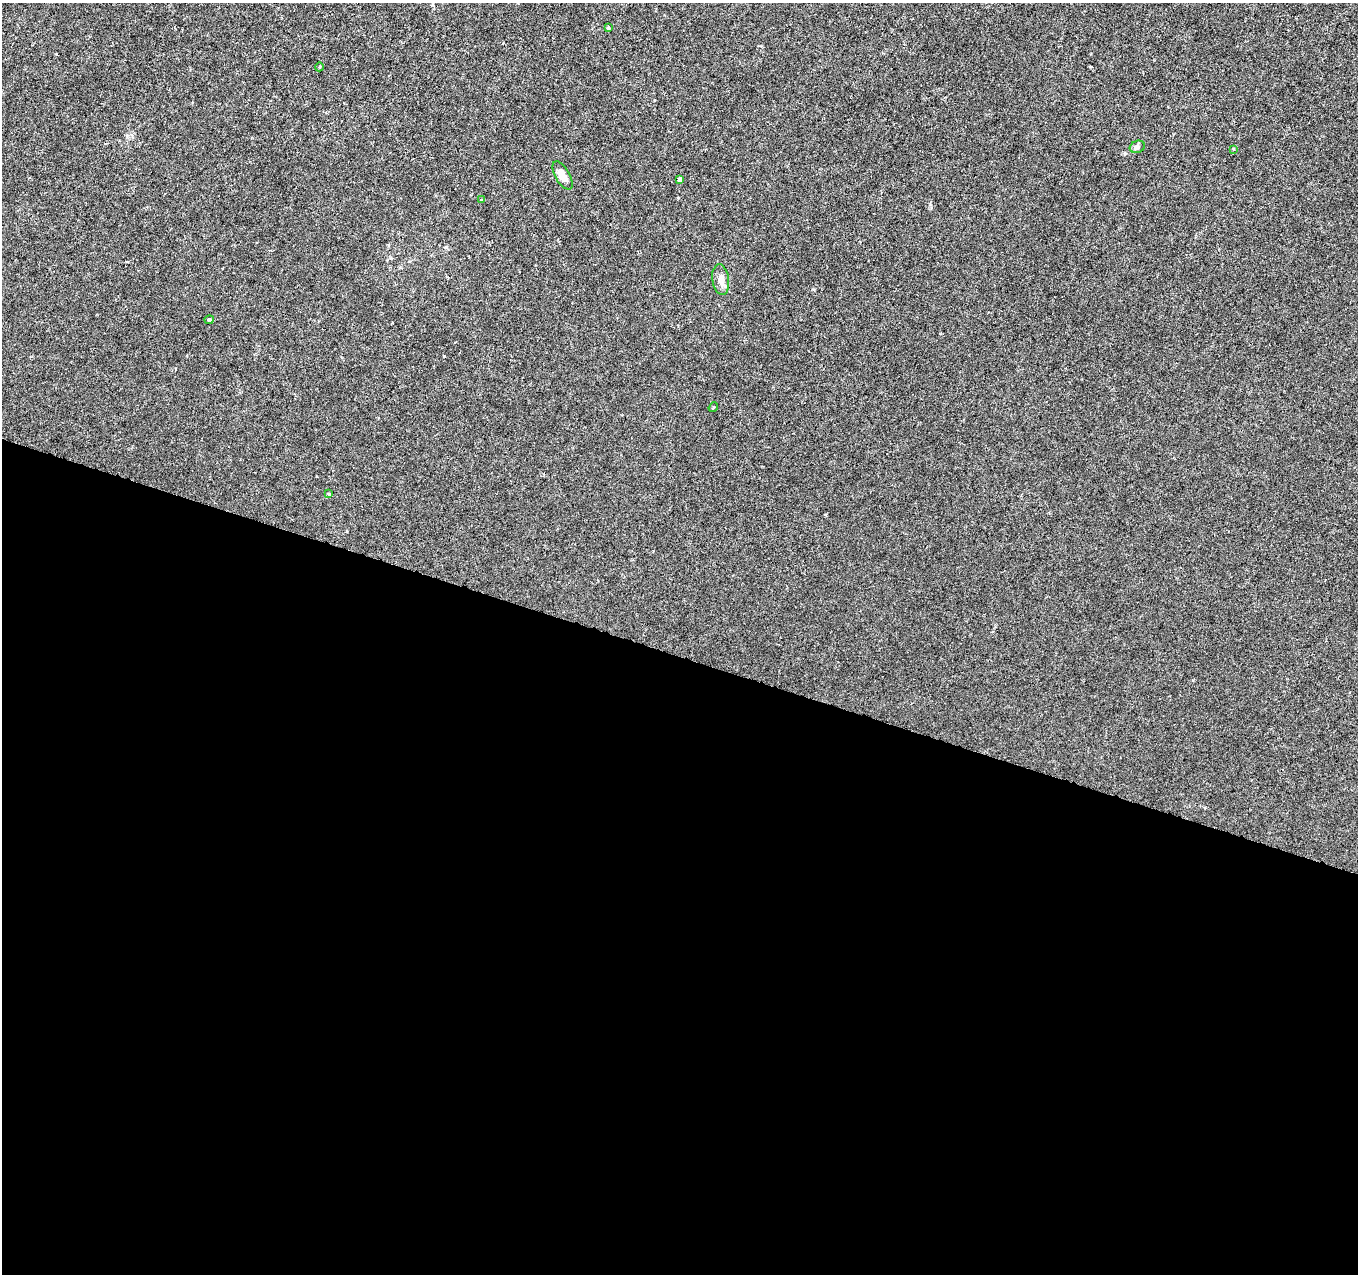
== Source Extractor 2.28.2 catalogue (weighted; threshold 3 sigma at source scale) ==
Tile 14 of 4 x 4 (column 2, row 4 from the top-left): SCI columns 1357-2712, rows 216-1487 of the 5432 x 5583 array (HDU 1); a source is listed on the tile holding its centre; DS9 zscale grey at full resolution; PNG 1360 x 1276 px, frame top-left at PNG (2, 3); each listed source drawn as its Kron ellipse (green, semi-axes under 4 px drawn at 4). Shown black and unused: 49% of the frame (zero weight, under 3 of 6 exposures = <1% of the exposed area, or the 3 px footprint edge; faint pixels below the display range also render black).
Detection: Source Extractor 2.28.2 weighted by HDU 2 'WHT'; one run over the whole footprint, this tile lists its part. Background -1.38e-05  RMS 0.0013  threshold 0.00512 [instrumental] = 3 sigma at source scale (4.09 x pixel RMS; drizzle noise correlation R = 1.36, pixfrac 0.8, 0.0396/0.0396 arcsec/px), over >= 5 px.
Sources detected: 11; all 11 listed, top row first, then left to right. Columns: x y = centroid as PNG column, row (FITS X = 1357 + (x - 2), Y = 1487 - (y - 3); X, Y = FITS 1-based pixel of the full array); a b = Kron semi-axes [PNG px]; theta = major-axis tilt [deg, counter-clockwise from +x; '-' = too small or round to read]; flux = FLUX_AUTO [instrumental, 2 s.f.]
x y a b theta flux
608 28 4 3 - 0.17
319 67 4 3 - 0.11
1137 147 8 6 22 0.34
1233 149 3 2 - 0.08
562 175 16 7 -59 1.1
679 179 4 3 - 0.44
481 200 4 3 - 0.12
721 280 15 8 -81 0.92
209 320 4 3 - 0.19
713 407 5 3 - 0.1
329 494 4 3 - 0.15
Unlisted compact peaks at least as high as the median listed source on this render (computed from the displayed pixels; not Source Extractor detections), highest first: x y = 444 356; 930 204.